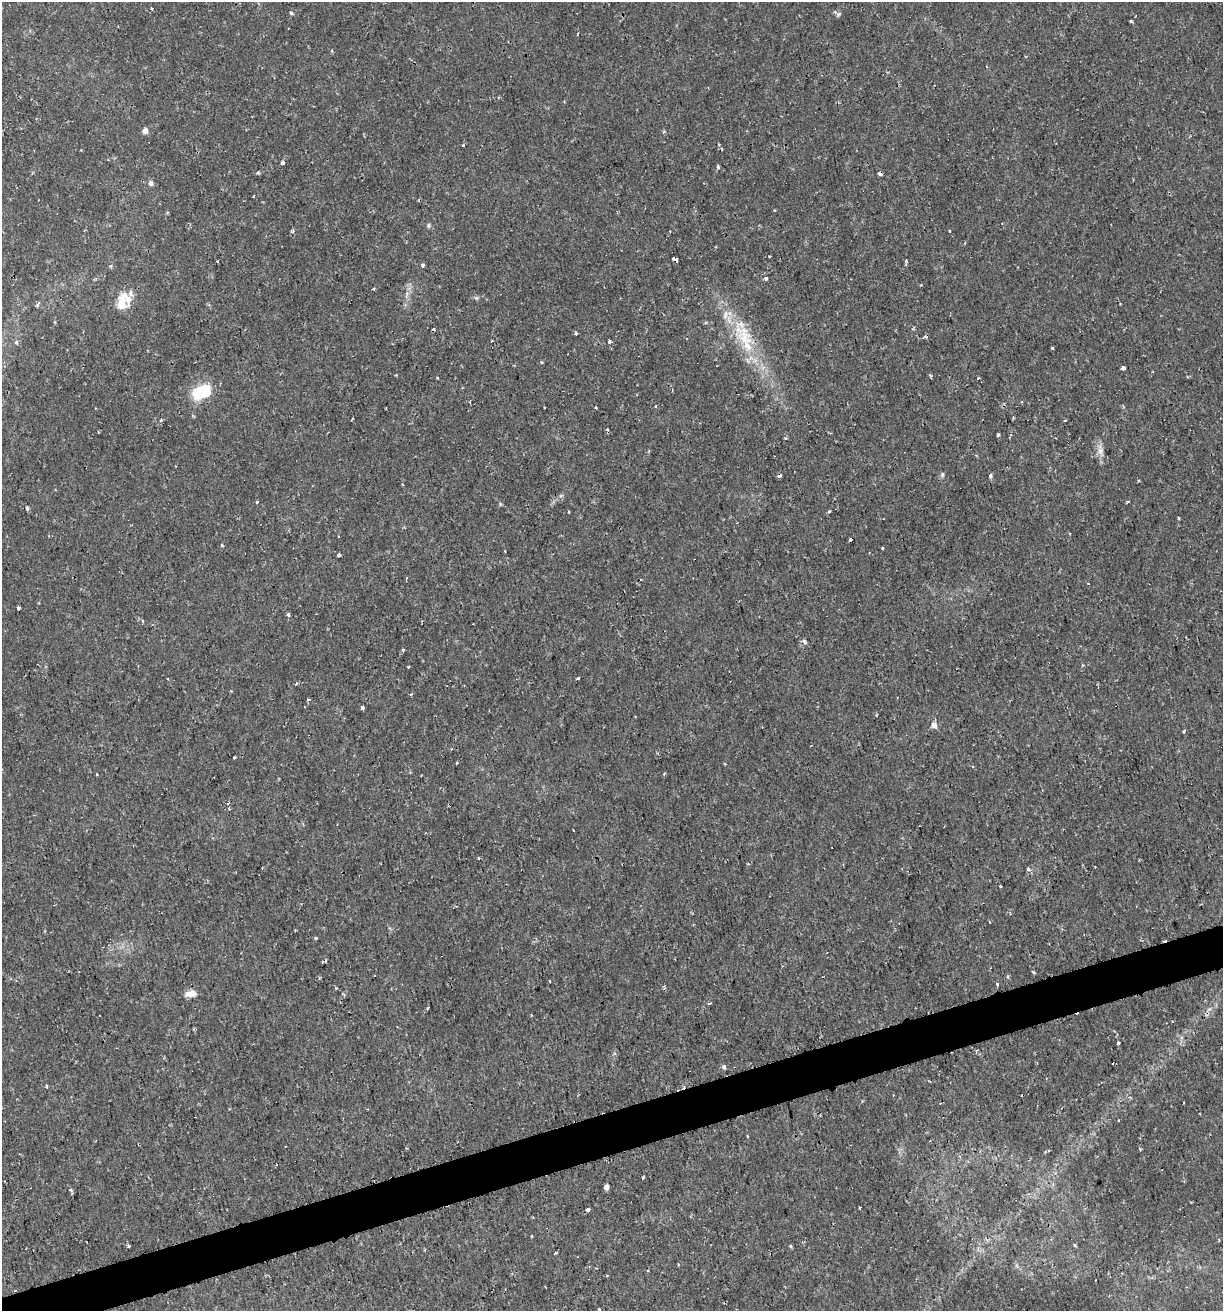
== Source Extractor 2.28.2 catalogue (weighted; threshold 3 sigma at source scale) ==
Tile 7 of 4 x 4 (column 3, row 2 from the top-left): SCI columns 2497-3717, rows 2620-3928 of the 5044 x 5237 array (HDU 1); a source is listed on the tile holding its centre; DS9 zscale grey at full resolution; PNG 1225 x 1313 px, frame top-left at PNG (2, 2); no overlay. Shown black and unused: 3% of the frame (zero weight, under 2 of 3 exposures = <1% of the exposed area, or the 3 px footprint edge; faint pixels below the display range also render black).
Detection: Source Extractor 2.28.2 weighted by HDU 2 'WHT'; one run over the whole footprint, this tile lists its part. Background 0.01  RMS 0.0013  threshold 0.0059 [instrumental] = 3 sigma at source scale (4.5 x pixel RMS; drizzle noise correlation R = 1.50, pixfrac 1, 0.0396/0.0396 arcsec/px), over >= 5 px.
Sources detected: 125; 13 cosmic-ray / hot-pixel residue — not listed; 5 inside a brighter listed object's ellipse — not listed separately; the other 107 listed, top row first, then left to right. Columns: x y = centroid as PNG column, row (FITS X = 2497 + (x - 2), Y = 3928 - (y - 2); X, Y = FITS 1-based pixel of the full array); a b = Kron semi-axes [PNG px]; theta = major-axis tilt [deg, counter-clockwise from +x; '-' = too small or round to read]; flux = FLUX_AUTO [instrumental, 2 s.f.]
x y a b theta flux
151 8 3 3 - 0.17
291 13 5 4 - 0.25
1131 21 3 3 - 0.34
332 51 5 3 - 0.13
145 131 5 4 - 1.2
282 162 4 3 - 0.51
718 166 5 3 - 0.18
258 173 7 3 8 0.22
880 174 5 4 - 0.36
151 183 5 5 - 0.53
253 196 3 2 - 0.16
428 226 6 6 - 0.26
292 231 5 4 - 0.18
949 231 3 2 - 0.19
676 260 5 3 - 0.77
217 261 3 2 - 0.17
906 261 4 3 - 0.22
423 265 4 4 - 0.35
110 266 5 4 - 0.24
766 278 3 3 - 0.82
374 289 4 3 - 0.18
476 298 6 4 -40 0.22
128 299 21 9 -86 1.5
1120 304 2 2 - 0.087
576 333 4 3 - 0.19
925 337 4 3 - 0.41
745 338 45 21 -53 7.2
492 341 3 2 - 0.19
609 341 3 3 - 0.39
16 342 6 5 - 0.24
1052 348 3 2 - 0.17
541 362 3 3 - 0.25
1123 368 4 3 - 5.6
396 375 3 3 - 0.12
978 378 3 2 - 0.11
201 392 18 10 25 6.7
655 406 4 3 - 0.12
596 407 3 2 - 0.17
352 419 4 2 - 0.096
161 420 5 3 - 0.15
607 429 4 4 - 0.15
98 432 3 2 - 0.14
998 435 4 3 - 0.17
1100 450 10 8 87 0.74
942 475 7 4 84 0.24
990 476 4 3 - 0.63
257 502 3 3 - 0.22
1127 502 3 2 - 0.22
27 508 5 4 - 0.2
568 512 3 2 - 0.15
829 512 4 3 - 0.46
1179 518 3 3 - 0.34
222 545 4 3 - 0.16
882 548 3 3 - 0.17
339 555 4 3 - 0.82
1088 583 3 2 - 0.11
18 608 3 3 - 0.95
288 614 4 3 - 0.4
143 621 5 3 - 0.12
804 641 8 6 -48 0.33
403 650 4 3 - 0.19
408 666 3 3 - 0.4
578 678 3 2 - 0.19
296 683 4 3 - 0.18
411 694 5 3 - 0.12
308 700 3 3 - 0.3
362 708 3 3 - 0.81
934 725 6 5 - 0.96
1184 731 5 3 - 0.14
234 757 3 3 - 0.29
457 763 3 3 - 0.34
725 764 3 3 - 0.14
97 774 3 2 - 0.11
664 774 4 3 - 0.13
228 803 5 3 - 0.15
573 830 3 2 - 0.11
478 858 3 3 - 0.14
1028 869 5 4 - 0.49
1000 886 3 3 - 0.22
989 922 3 2 - 0.11
316 938 3 3 - 0.23
1034 972 5 3 - 0.14
550 981 3 3 - 0.23
997 984 3 2 - 0.35
191 993 12 7 9 1.2
710 1003 4 3 - 0.23
1118 1043 3 3 - 0.35
724 1067 6 5 - 0.27
929 1081 3 2 - 0.11
47 1086 5 3 - 0.21
747 1137 3 3 - 0.4
1140 1149 4 3 - 0.19
1049 1150 4 3 - 0.15
276 1165 3 2 - 0.11
643 1178 3 2 - 0.2
606 1187 4 4 - 1
70 1190 5 4 - 0.27
860 1208 3 2 - 0.13
588 1209 4 4 - 0.76
533 1217 3 2 - 0.1
531 1235 3 2 - 0.14
1075 1245 3 3 - 0.24
128 1246 3 3 - 0.35
791 1246 5 3 - 0.16
555 1253 4 2 - 0.14
1095 1280 3 2 - 0.091
599 1310 3 3 - 0.31
Overlapping masked pixels (flux is a lower limit): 3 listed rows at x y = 880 174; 676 260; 745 338
Isophote crosses this tile's border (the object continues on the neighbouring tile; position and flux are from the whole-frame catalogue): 1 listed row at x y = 599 1310
Unlisted compact peaks at least as high as the median listed source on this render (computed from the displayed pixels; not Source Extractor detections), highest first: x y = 838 14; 463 145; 500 504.